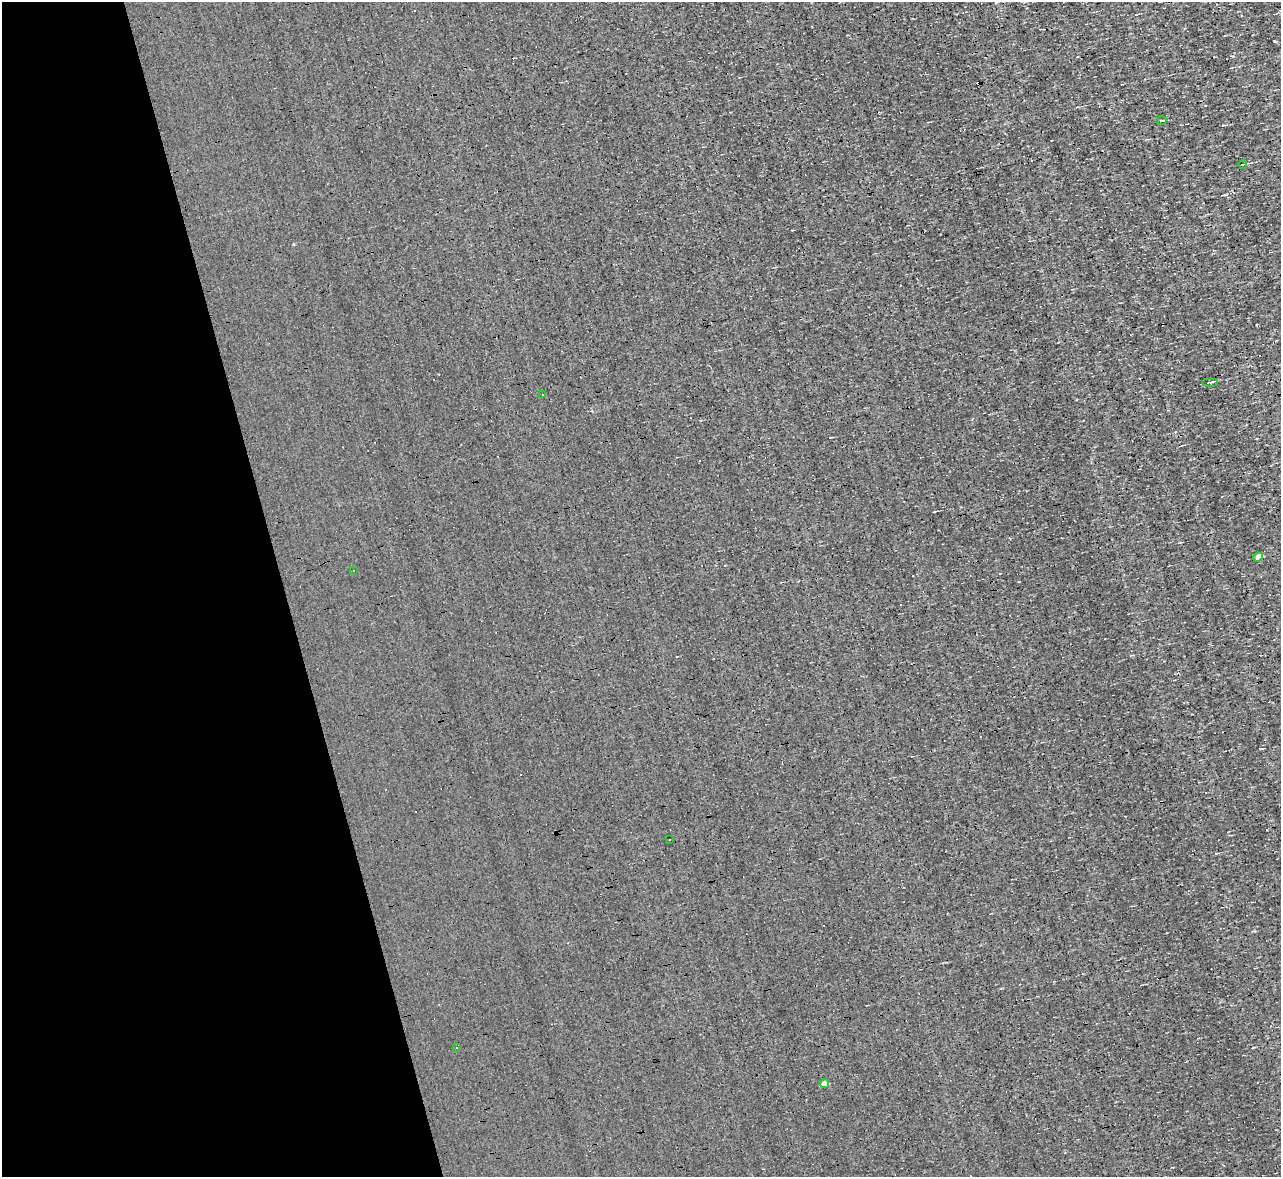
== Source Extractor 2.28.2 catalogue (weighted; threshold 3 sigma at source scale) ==
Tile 5 of 4 x 4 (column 1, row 2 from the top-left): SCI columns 1-1279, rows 2497-3671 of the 5117 x 5112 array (HDU 1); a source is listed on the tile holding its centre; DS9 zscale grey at full resolution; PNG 1283 x 1179 px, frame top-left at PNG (2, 2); each listed source drawn as its Kron ellipse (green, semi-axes under 4 px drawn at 4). Shown black and unused: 22% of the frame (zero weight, under 3 of 4 exposures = <1% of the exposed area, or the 3 px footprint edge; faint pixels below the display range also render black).
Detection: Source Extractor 2.28.2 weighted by HDU 2 'WHT'; one run over the whole footprint, this tile lists its part. Background 0.00314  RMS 0.044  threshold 0.2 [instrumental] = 3 sigma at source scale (4.5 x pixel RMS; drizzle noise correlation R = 1.50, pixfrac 1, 0.05/0.05 arcsec/px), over >= 5 px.
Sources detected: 12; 3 cosmic-ray / hot-pixel residue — neither listed nor drawn; the other 9 listed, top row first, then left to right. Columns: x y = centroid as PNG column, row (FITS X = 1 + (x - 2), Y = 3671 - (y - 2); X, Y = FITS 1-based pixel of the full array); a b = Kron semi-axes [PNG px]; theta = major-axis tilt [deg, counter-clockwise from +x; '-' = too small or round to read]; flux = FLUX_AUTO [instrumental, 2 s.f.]
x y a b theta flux
1161 121 5 2 - 5
1243 164 4 2 - 2.7
1210 382 8 2 0 4.4
542 395 3 2 - 4.2
1258 557 5 4 - 62
353 570 2 2 - 3.7
669 840 3 2 - 5.7
456 1047 3 3 - 12
825 1084 4 4 - 36